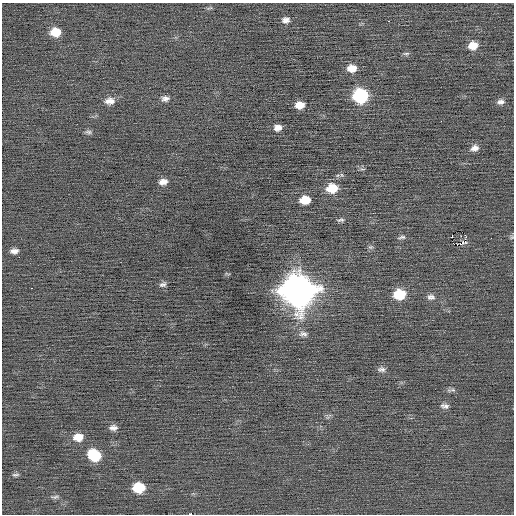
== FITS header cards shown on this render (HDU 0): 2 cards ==
NAXIS1  =                  512 / Axis length
NAXIS2  =                  512 / Axis length

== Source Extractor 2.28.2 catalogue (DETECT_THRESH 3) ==
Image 512 x 512 px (HDU 0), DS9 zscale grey, 1 PNG px = 1 image px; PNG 516 x 516 px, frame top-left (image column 1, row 512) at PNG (2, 3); no overlay
Background -0.0246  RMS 0.74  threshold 2.23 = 3 sigma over >= 5 px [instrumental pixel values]
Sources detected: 46; all 46 listed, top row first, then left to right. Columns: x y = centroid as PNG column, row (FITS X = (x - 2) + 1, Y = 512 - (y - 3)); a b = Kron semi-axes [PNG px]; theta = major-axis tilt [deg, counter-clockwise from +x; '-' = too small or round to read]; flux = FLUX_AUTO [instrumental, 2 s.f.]
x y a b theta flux
210 8 10 4 22 89
286 20 9 8 - 240
389 21 2 2 - 36
55 32 10 8 4 830
473 46 10 8 13 650
406 53 10 4 0 92
352 68 10 8 2 540
360 96 10 9 - 5500
165 99 10 7 6 220
110 101 12 8 5 380
501 102 9 7 8 200
299 105 8 6 13 540
441 121 2 2 - 150
278 128 8 7 - 310
88 132 10 5 -6 130
474 148 10 7 19 270
163 182 9 6 12 300
332 188 12 9 8 1000
305 200 9 7 8 870
340 220 10 5 9 120
465 235 3 2 - 230
452 236 3 2 - 39
461 236 3 2 - 62
402 237 10 4 9 120
512 237 6 5 - 74
465 239 4 3 - 45
461 244 6 3 29 300
370 247 7 6 - 100
14 251 8 5 3 250
227 274 9 2 -11 46
163 284 9 6 18 150
32 288 3 2 - 110
298 290 14 13 - 84000
399 294 10 8 5 1800
431 297 11 8 1 210
303 334 11 7 -6 210
381 369 10 7 -2 180
451 390 13 4 7 130
445 406 10 6 -8 190
113 428 10 7 4 230
78 437 11 8 9 640
94 455 11 9 -31 2100
15 475 10 5 3 110
139 488 10 8 3 1800
55 497 10 4 10 110
190 514 3 2 - 2200
At the frame edge (FLAGS 8, measured only in part): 2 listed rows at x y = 512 237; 190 514